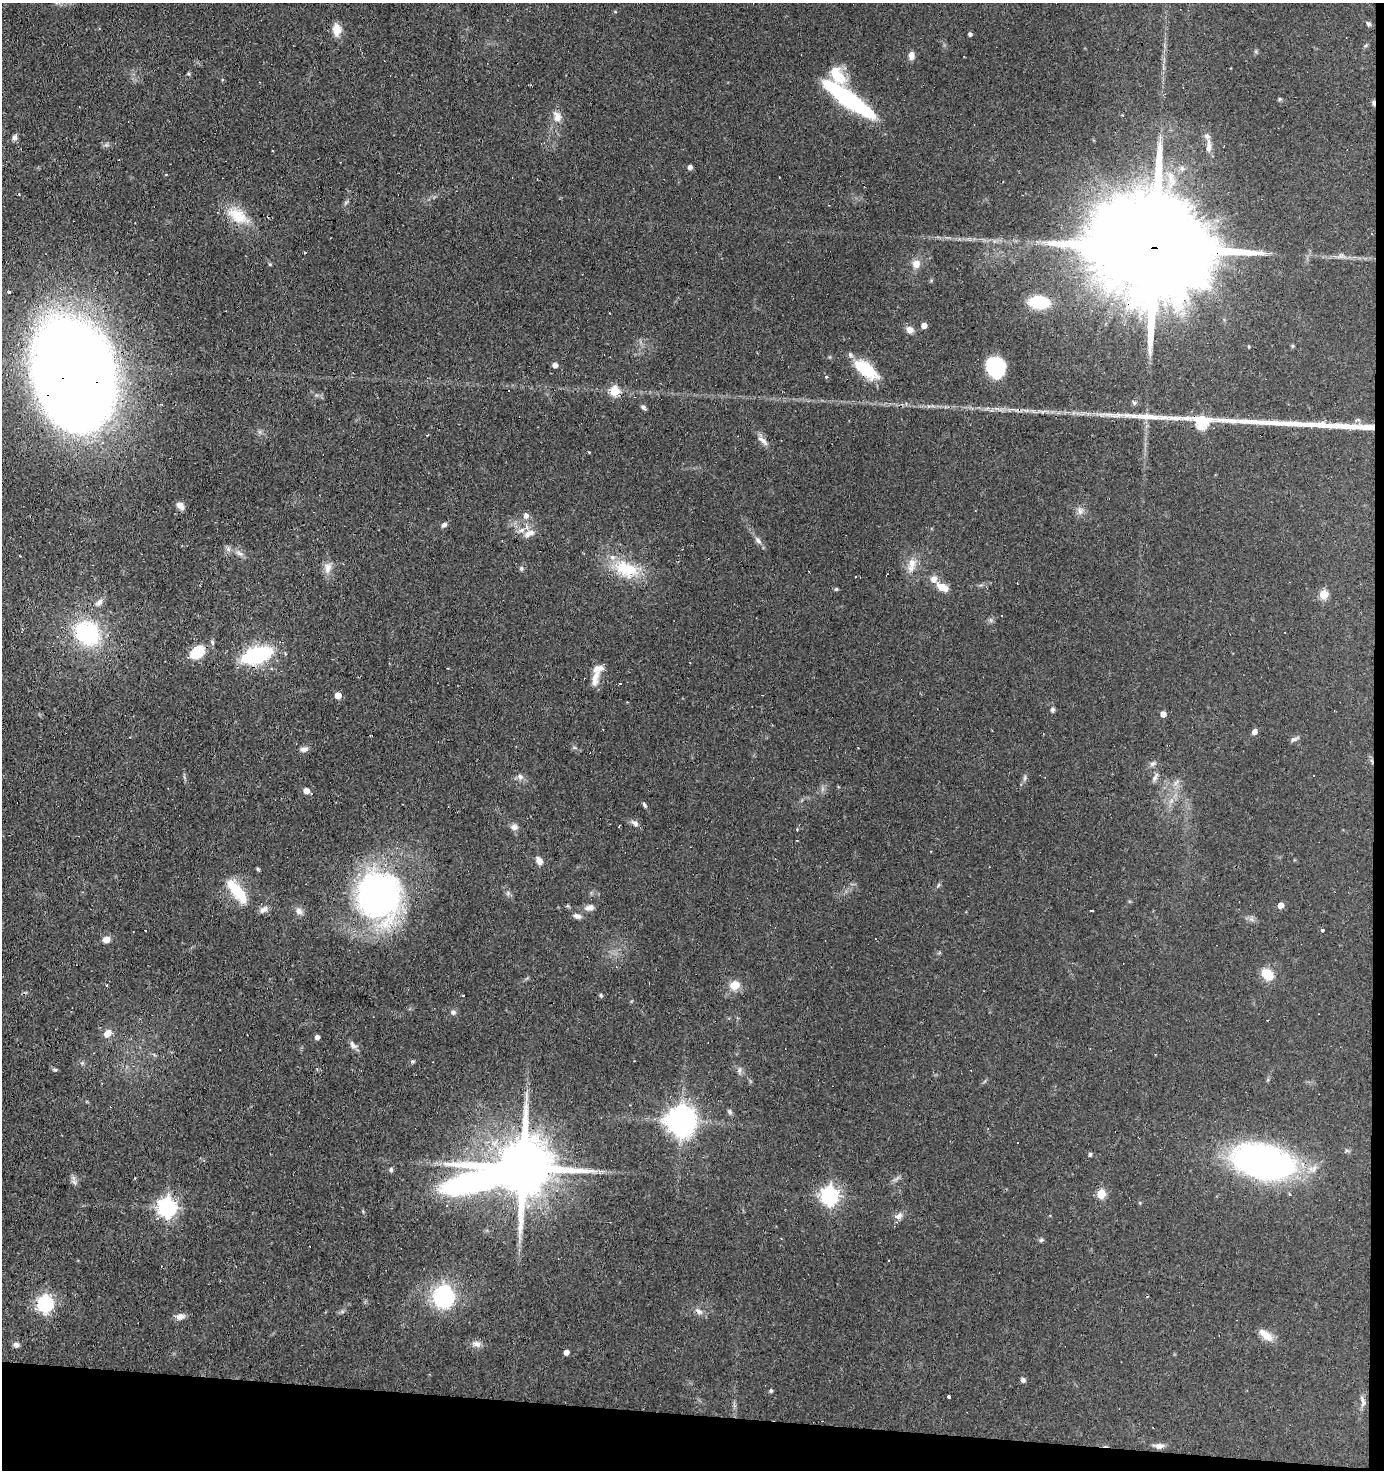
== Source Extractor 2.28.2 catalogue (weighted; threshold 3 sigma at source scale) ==
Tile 9 of 3 x 3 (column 3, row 3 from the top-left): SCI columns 2866-4247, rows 1-1468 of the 4429 x 4403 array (HDU 1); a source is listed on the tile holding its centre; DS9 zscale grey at full resolution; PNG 1386 x 1472 px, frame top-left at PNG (2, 3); no overlay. Shown black and unused: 5% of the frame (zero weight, under 3 of 4 exposures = <1% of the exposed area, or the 3 px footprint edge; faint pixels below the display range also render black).
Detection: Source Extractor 2.28.2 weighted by HDU 2 'WHT'; one run over the whole footprint, this tile lists its part. Background 0.11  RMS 0.0053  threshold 0.024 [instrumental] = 3 sigma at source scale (4.5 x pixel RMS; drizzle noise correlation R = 1.50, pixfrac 1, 0.05/0.05 arcsec/px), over >= 5 px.
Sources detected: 144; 1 inside a brighter object's white glare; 14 cosmic-ray / hot-pixel residue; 2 long thin detections or spike segments (spike, bleed or trail) — not listed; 6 inside a brighter listed object's ellipse — not listed separately; the other 121 listed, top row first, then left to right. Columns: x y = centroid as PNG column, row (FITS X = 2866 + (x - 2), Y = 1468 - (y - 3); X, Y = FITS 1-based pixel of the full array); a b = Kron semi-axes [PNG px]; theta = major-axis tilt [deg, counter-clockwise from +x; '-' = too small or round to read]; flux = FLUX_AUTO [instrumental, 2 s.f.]
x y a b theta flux
1369 24 6 5 - 1.2
337 30 14 10 -86 5.9
970 34 4 4 - 1.3
911 56 8 6 87 3.1
838 75 24 13 -52 15
849 99 58 12 -35 68
557 116 16 11 -72 4.8
15 138 7 6 - 1.5
1209 146 21 6 89 3.6
272 151 3 3 - 1.2
690 167 4 4 - 2.1
1182 168 7 6 - 1.6
1171 175 13 8 -61 4.8
237 216 32 16 -33 14
1154 248 82 22 -5 30000
305 253 3 2 - 0.53
270 264 5 4 - 0.59
916 264 11 10 - 4.3
9 292 4 4 - 1.5
1039 302 14 9 -5 34
924 325 4 4 - 4.2
910 330 8 7 - 3.6
555 365 4 4 - 2.7
996 367 20 17 -75 31
866 369 25 11 -36 24
76 375 89 63 -79 1000
826 377 3 3 - 2.7
508 390 3 3 - 7.7
615 391 6 5 - 24
1134 403 7 5 -55 0.93
643 407 7 4 -39 1.3
1202 423 7 6 - 44
764 442 14 6 -41 2.7
180 506 10 7 -46 2.9
1080 511 10 8 84 2.6
526 515 8 6 -89 2.2
444 525 7 6 - 1.5
529 533 17 8 27 3.8
758 540 10 7 -46 2.1
228 549 6 5 - 1.3
239 553 10 5 -27 2
912 565 21 10 79 6.1
328 568 15 8 75 4.1
521 568 7 5 89 0.94
626 569 36 22 -24 23
933 579 9 8 - 3.5
943 587 13 7 -26 7.1
836 589 5 5 - 0.7
1324 594 5 5 - 21
99 602 11 7 50 2.4
1001 616 3 3 - 17
22 629 3 2 - 0.38
87 633 21 19 -49 55
197 652 14 10 36 16
256 655 22 11 18 61
595 676 15 9 57 5.2
338 695 5 4 - 7.6
1052 710 6 5 - 1.4
1163 714 5 4 - 3.5
1254 732 5 5 - 2.6
1294 739 10 5 26 1.5
304 749 10 7 9 2.2
1152 764 8 6 31 1.5
1313 775 2 2 - 0.39
520 777 8 7 - 2
1155 777 14 5 63 1.8
1025 778 9 4 77 1.2
306 791 5 5 - 4.8
644 805 8 4 -55 1
635 823 11 5 -17 1.9
514 827 9 8 - 2.3
539 861 9 6 -65 3
258 869 5 3 - 0.78
237 891 32 12 -53 17
508 893 7 4 72 0.94
378 896 50 45 -88 170
1281 905 5 4 - 6.2
590 907 11 7 5 2.9
264 909 12 7 33 2.6
299 911 11 8 -51 2.6
1092 911 3 2 - 0.6
577 916 11 6 -17 2.2
1322 930 4 3 - 1.2
106 939 6 6 - 5
1267 974 11 8 -43 13
734 985 9 8 - 7.9
601 995 6 4 -69 0.73
453 1012 7 6 - 1.4
107 1033 10 7 36 4
317 1037 4 4 - 2.3
353 1045 13 7 -50 2.3
412 1061 6 5 - 0.83
55 1070 5 5 - 0.91
739 1070 7 6 - 1.4
730 1112 7 6 - 1.2
681 1121 10 9 - 770
1017 1142 3 2 - 0.43
1090 1154 4 4 - 1.1
1263 1162 50 27 -13 190
523 1167 19 14 -4 4800
391 1170 7 5 -88 1
74 1182 8 5 -45 1.4
1101 1194 5 5 - 20
830 1195 7 7 - 210
447 1205 4 3 - 0.88
167 1207 8 7 - 210
899 1216 11 7 32 2.8
1041 1240 6 5 - 0.96
443 1296 21 18 90 50
45 1304 7 7 - 150
698 1311 11 7 -36 2.5
180 1317 12 7 15 2.8
1267 1336 18 11 -46 5.5
477 1344 11 8 -8 2.9
16 1345 7 6 - 1.9
566 1352 4 4 - 2.9
1023 1380 6 5 - 1.4
771 1391 5 4 - 0.95
948 1397 3 3 - 1.5
1363 1401 17 4 -71 1.8
1159 1446 11 7 -1 2.7
Overlapping masked pixels (flux is a lower limit): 7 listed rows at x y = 849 99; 1154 248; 76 375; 1202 423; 197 652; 595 676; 523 1167
Isophote crosses this tile's border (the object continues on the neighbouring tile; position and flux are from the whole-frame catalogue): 1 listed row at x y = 76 375